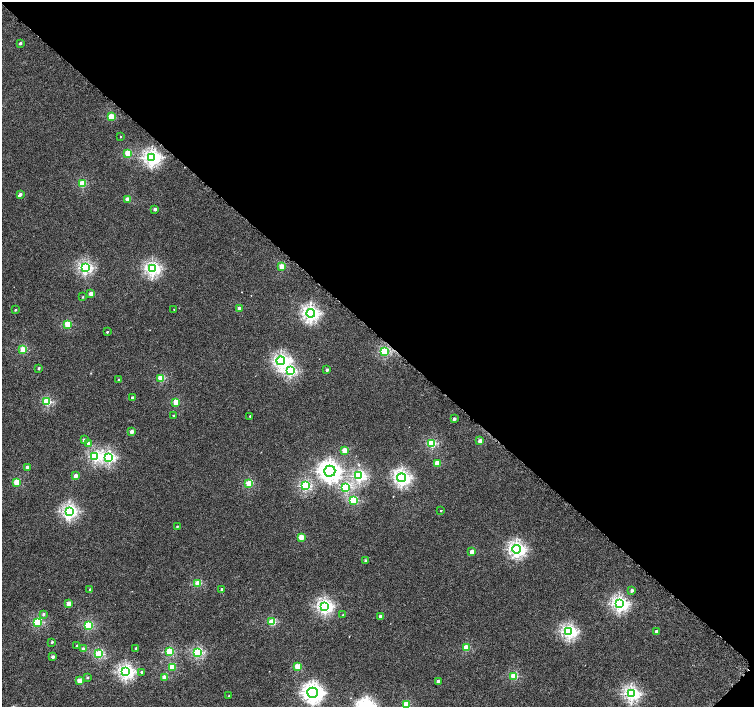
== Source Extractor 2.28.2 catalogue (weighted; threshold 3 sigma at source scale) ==
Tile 8 of 4 x 4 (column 4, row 2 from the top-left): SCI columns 4533-6035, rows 3070-4479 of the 6052 x 6055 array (HDU 1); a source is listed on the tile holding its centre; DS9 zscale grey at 2 x 2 block average (1 PNG px = mean of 2 x 2 image px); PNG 756 x 709 px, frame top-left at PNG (2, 2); each listed source drawn as its Kron ellipse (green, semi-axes under 4 px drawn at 4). Shown black and unused: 47% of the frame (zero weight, under 4 of 8 exposures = <1% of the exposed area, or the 3 px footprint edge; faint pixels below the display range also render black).
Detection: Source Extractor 2.28.2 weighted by HDU 2 'WHT'; one run over the whole footprint, this tile lists its part. Background 4.05e-04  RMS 0.0014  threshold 0.00554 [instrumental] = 3 sigma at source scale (4.09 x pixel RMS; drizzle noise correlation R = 1.36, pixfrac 0.8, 0.0396/0.0396 arcsec/px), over >= 5 px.
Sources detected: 99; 1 inside a brighter object's white glare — neither listed nor drawn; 1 inside a brighter listed object's ellipse — not listed separately; the other 97 listed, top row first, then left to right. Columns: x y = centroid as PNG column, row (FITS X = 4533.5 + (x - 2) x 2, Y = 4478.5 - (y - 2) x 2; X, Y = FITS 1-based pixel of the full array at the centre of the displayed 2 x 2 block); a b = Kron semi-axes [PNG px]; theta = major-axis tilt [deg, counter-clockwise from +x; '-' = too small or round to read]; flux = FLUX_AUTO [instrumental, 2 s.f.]
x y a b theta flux
20 43 2 2 - 0.6
111 117 3 3 - 6.9
121 136 2 2 - 0.14
128 153 3 2 - 6.3
152 158 4 4 - 49
82 184 3 3 - 9.9
20 194 3 2 - 0.88
128 199 3 2 - 3.5
155 209 2 2 - 1.3
282 266 3 2 - 6.3
85 268 3 3 - 31
152 269 4 3 - 40
91 294 2 2 - 3
83 297 2 2 - 0.22
174 309 2 2 - 0.11
239 309 2 2 - 2.7
15 310 2 2 - 0.31
311 313 4 4 - 50
68 324 3 3 - 8.7
107 332 2 2 - 0.3
23 349 3 2 - 7.4
385 352 3 3 - 13
281 361 4 4 - 38
39 368 2 2 - 0.46
327 370 2 2 - 0.76
290 371 3 3 - 25
161 378 3 2 - 7.7
119 380 2 2 - 0.65
132 397 2 2 - 0.54
47 402 3 3 - 12
176 402 3 2 - 6.3
173 415 2 2 - 0.27
250 416 2 2 - 0.22
454 419 2 2 - 1.2
132 432 2 2 - 1.6
84 440 2 2 - 0.97
480 441 2 2 - 2
89 443 2 2 - 1.4
432 444 3 3 - 13
345 450 3 2 - 5
95 456 3 3 - 21
109 457 3 3 - 26
437 463 3 2 - 3.5
27 467 2 2 - 1.8
330 471 6 5 - 95
76 476 2 2 - 1.8
359 476 3 3 - 28
402 478 4 4 - 49
17 482 3 2 - 5.9
249 484 3 3 - 8.9
305 486 3 3 - 19
345 487 3 3 - 15
354 500 3 3 - 11
441 510 2 2 - 0.2
69 511 4 3 - 36
177 526 2 2 - 0.22
301 537 3 2 - 4.5
516 549 4 3 - 46
472 552 3 2 - 2.5
366 561 2 2 - 1.1
198 583 3 2 - 7
90 589 2 2 - 0.34
222 589 2 2 - 0.73
632 590 2 2 - 0.8
69 604 2 2 - 3.7
619 604 4 3 - 45
325 606 4 3 - 40
43 614 3 2 - 0.57
342 615 2 2 - 0.15
380 616 2 2 - 1.2
38 622 3 3 - 13
272 622 3 3 - 8.4
88 625 3 3 - 13
569 631 4 3 - 37
656 631 2 2 - 1.2
52 642 2 2 - 0.44
77 645 2 2 - 0.25
136 648 2 2 - 0.25
466 648 3 3 - 7.7
83 649 2 2 - 1.6
169 652 3 3 - 11
198 652 3 3 - 19
99 654 3 3 - 14
53 657 2 2 - 1.2
297 666 3 2 - 5.6
172 667 3 2 - 5.7
126 672 4 3 - 41
142 672 2 2 - 0.44
514 676 3 3 - 9.4
88 677 2 2 - 0.32
164 677 3 2 - 3.6
79 681 2 2 - 3.7
438 681 2 2 - 1.4
313 693 5 5 - 85
631 693 4 3 - 38
229 696 2 2 - 0.17
406 704 3 3 - 7.1
Isophote crosses this tile's border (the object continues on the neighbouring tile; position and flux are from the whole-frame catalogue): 1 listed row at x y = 406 704